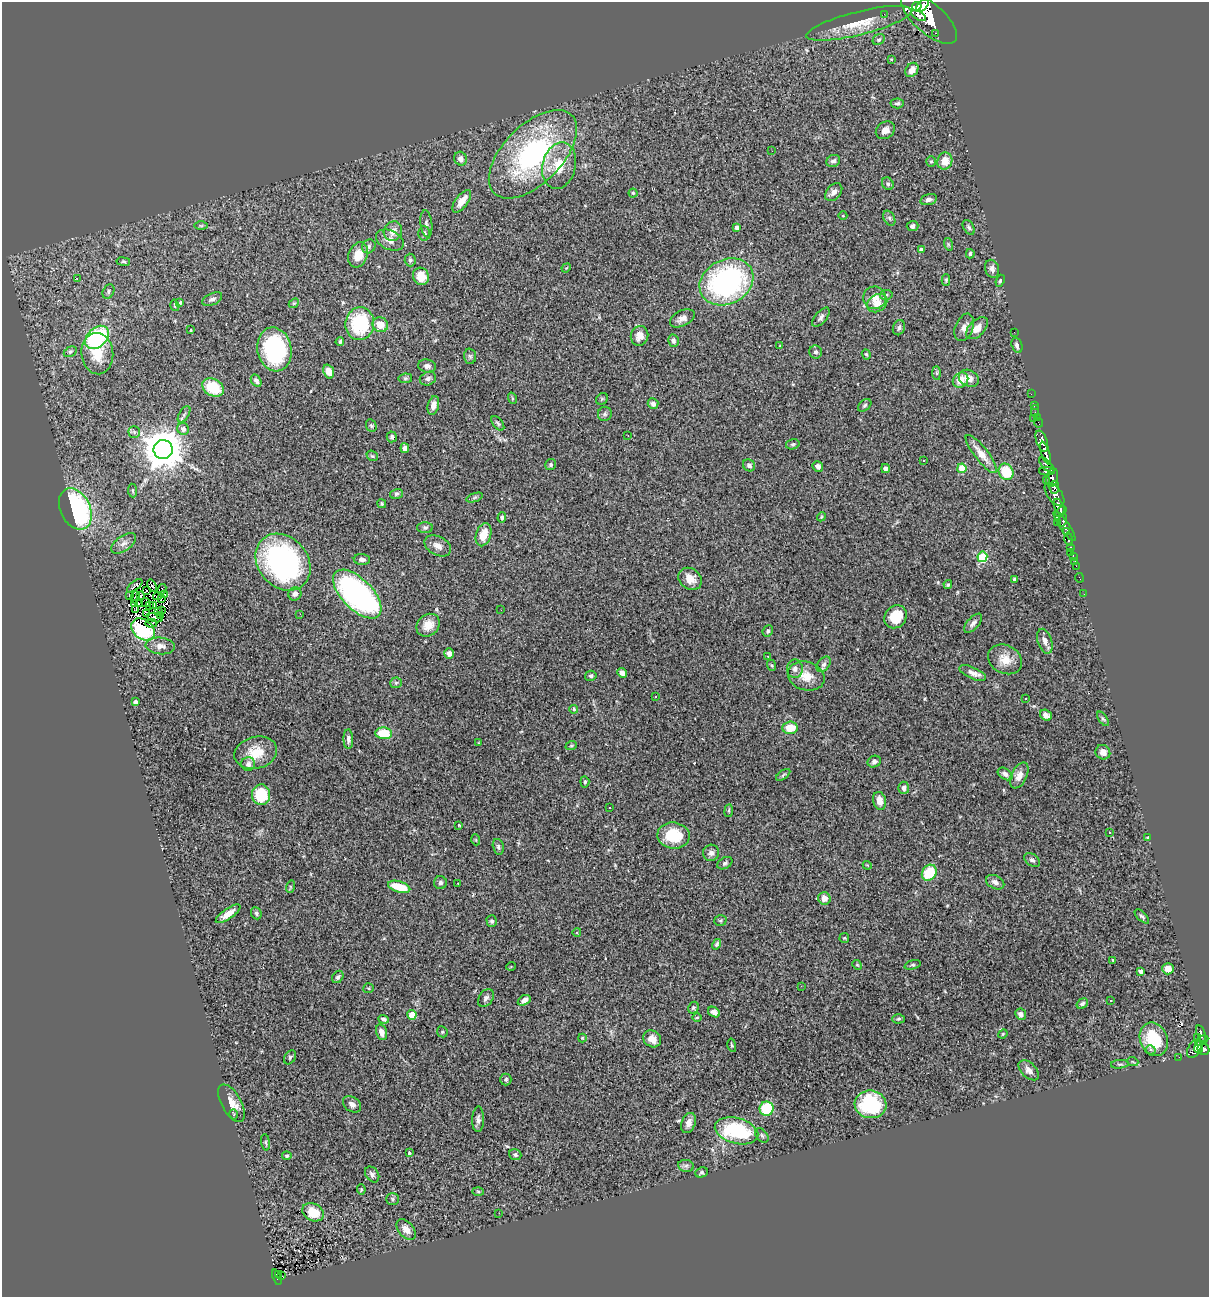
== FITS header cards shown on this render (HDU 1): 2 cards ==
NAXIS1  =                 1207
NAXIS2  =                 1295

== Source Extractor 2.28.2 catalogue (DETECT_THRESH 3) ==
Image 1207 x 1295 px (HDU 1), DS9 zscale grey, 1 PNG px = 1 image px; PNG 1211 x 1299 px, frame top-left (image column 1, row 1295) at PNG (2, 2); each listed source drawn as its Kron ellipse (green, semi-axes under 4 px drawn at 4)
Background 0.849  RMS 0.069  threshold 0.207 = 3 sigma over >= 5 px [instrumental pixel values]
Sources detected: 316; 2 with non-positive FLUX_AUTO (blend fragments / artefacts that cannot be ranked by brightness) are neither listed nor drawn; the other 314 listed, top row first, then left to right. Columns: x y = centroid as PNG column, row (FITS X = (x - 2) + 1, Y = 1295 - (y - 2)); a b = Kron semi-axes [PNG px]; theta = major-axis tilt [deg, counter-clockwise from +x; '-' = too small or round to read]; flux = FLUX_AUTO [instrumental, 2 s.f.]
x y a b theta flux
917 6 5 3 - 590
922 6 8 4 46 1300
884 14 3 2 - 8.8
919 15 8 4 -31 490
929 18 35 15 -41 5800
859 23 54 12 14 130
936 33 3 3 - 89
879 40 6 5 - 7.6
891 59 4 3 - 3.8
912 70 8 6 54 32
897 103 7 5 4 11
885 130 10 8 35 27
772 151 2 2 - 5.1
533 154 55 29 45 850
461 159 7 6 - 19
833 161 7 6 - 16
931 161 5 5 - 6.8
945 161 8 7 - 68
559 166 23 16 76 130
888 184 6 5 - 9.6
834 192 10 7 50 24
633 193 4 4 - 5.8
929 200 8 5 16 15
462 201 13 6 53 42
843 216 4 3 - 3.3
889 218 8 5 -61 11
426 224 14 6 -83 17
201 226 7 4 0 6.4
913 226 6 5 - 15
969 227 8 5 -58 10
737 228 4 4 - 22
393 231 10 9 - 39
424 233 7 6 - 12
390 240 14 9 -25 35
948 244 6 4 -72 6.6
369 246 7 6 - 12
921 250 4 4 - 20
970 254 5 4 - 10
358 255 13 9 71 62
410 260 6 5 - 9.4
123 262 7 4 -8 8.1
566 268 5 4 - 4
992 269 9 7 -75 19
421 276 9 8 - 59
77 279 3 2 - 6.2
946 280 5 4 - 6
1000 281 6 4 69 8.2
726 282 28 22 27 1000
108 292 7 5 63 11
886 295 6 5 - 8.5
875 298 11 11 - 37
212 299 10 5 25 16
180 303 4 4 - 8.4
294 303 5 4 - 5.3
877 303 11 8 32 43
175 305 6 4 -72 5.8
821 317 11 6 50 16
682 318 13 7 27 30
360 324 16 14 83 300
380 325 8 7 - 55
964 327 14 9 67 29
899 328 8 6 71 12
977 328 13 8 45 44
191 330 3 2 - 3.2
1014 332 2 2 - 3.2
640 336 10 8 76 41
97 337 13 9 45 490
673 341 6 5 - 13
340 342 4 3 - 8.9
1017 345 8 5 -71 14
780 346 4 3 - 3.7
274 349 22 17 -79 480
70 352 7 4 29 8.5
816 352 6 6 - 11
97 354 21 16 -85 110
866 354 5 4 - 6.6
470 356 7 6 - 11
427 366 9 6 -9 17
329 372 7 5 -69 44
937 373 7 4 -89 7.2
405 378 7 5 7 7.9
969 378 10 8 -26 37
428 379 8 6 24 15
960 380 8 7 - 65
256 381 6 4 -57 16
213 387 11 8 -31 160
1031 394 2 2 - 12
512 398 6 3 -72 5.7
602 399 6 5 - 6.8
653 404 5 5 - 19
433 405 9 5 77 34
865 405 7 5 39 9
1034 405 4 2 - 9.8
1035 411 5 2 - 16
184 414 9 5 57 11
605 414 7 7 - 11
1034 418 2 2 - 10
1037 418 3 2 - 8
498 423 8 4 -52 9.4
1038 423 4 2 - 9.8
371 426 6 5 - 7
183 429 6 6 - 21
134 432 5 5 - 8.1
628 436 3 2 - 3
392 437 5 5 - 8.1
1042 441 11 5 -70 1100
793 444 7 5 14 8.2
405 448 5 4 - 25
163 450 9 9 - 15000
1046 453 12 4 -72 920
981 454 23 7 -52 57
372 456 6 5 - 6.9
923 461 3 3 - 16
551 465 5 5 - 8
749 465 6 5 - 16
1047 465 10 4 -47 320
818 466 5 5 - 19
885 468 4 4 - 17
962 468 4 4 - 130
1047 471 8 3 1 280
1006 472 8 7 - 130
1052 478 9 6 75 450
1046 480 3 2 - 7
1054 487 6 4 84 320
132 491 7 4 -84 7.1
396 494 6 5 - 8.8
1054 494 13 7 -52 630
475 497 8 3 19 7.5
382 504 5 4 - 6.8
1059 506 8 4 -63 1100
75 509 22 15 -64 690
1061 511 6 4 42 470
502 517 5 4 - 10
821 517 4 3 - 4.3
1063 520 6 3 75 310
1058 523 3 2 - 7.7
1064 526 17 5 -55 490
425 528 8 5 0 9.6
1067 532 3 3 - 160
484 535 12 7 73 73
1069 539 6 3 -78 210
124 543 14 7 35 28
438 546 14 9 -28 33
1071 547 3 3 - 93
1070 552 2 2 - 8.5
1073 556 4 2 - 45
982 557 5 5 - 290
362 559 8 5 -4 15
1075 561 2 2 - 6.1
283 562 31 25 -50 1000
1076 566 3 2 - 7.8
1079 578 5 2 - 12
690 579 12 10 -36 51
1015 580 3 3 - 11
948 584 4 4 - 8.1
135 586 9 3 38 2.7
152 586 7 3 -60 1.9
162 589 5 2 - 4.6
147 591 2 2 - 1.9
295 594 7 6 - 22
357 594 31 15 -45 1300
1084 594 2 2 - 4.2
129 595 3 2 - 4
140 595 4 2 - 4.5
165 595 2 2 - 1.3
157 596 4 2 - 0.4
135 597 6 2 72 1.3
161 598 3 2 - 4.5
134 603 3 3 - 5.2
140 603 2 2 - 4.7
146 603 4 2 - 4.9
150 605 2 2 - 3.7
154 605 3 2 - 3.5
136 609 3 3 - 5.2
501 610 2 2 - 2.8
158 611 4 2 - 3.7
162 611 3 2 - 3.8
146 613 4 3 - 4.2
300 614 3 2 - 4.9
160 615 4 2 - 2.2
896 617 12 10 47 110
155 618 8 3 -14 5.2
151 623 6 2 8 7.7
973 623 12 6 47 19
428 625 12 10 42 55
143 629 13 9 -40 290
768 631 6 5 - 9
1045 641 13 7 -72 28
160 646 14 8 -4 31
449 654 5 5 - 20
768 656 3 2 - 3.9
1005 659 18 14 -29 69
824 664 9 6 50 13
771 665 6 4 -70 5.9
795 669 9 8 - 22
622 673 5 4 - 21
973 673 14 5 -24 28
591 676 6 5 - 11
806 676 19 14 -16 73
396 683 6 5 - 7.9
656 696 2 2 - 3.7
1025 698 3 3 - 19
135 702 4 4 - 17
574 709 4 4 - 6.5
1046 715 6 5 - 19
1103 719 8 4 -54 8.5
790 728 7 6 - 87
384 733 8 6 -6 130
348 739 10 5 -89 15
479 743 4 3 - 4.1
571 746 6 3 19 5.2
1103 752 7 7 - 26
256 753 21 16 14 110
874 762 7 5 27 14
248 764 7 7 - 17
1005 774 8 5 -33 16
783 775 8 4 36 7
1019 776 14 7 64 40
585 782 5 4 - 7.1
904 788 6 5 - 16
261 795 10 9 - 180
880 801 9 6 -75 42
609 808 3 3 - 35
729 811 6 3 82 6.4
459 825 3 2 - 4.4
1109 832 2 2 - 3.2
673 836 16 13 -7 160
1148 837 4 4 - 4.5
476 840 5 3 - 4.5
498 847 8 5 -76 11
711 853 8 8 - 21
1032 860 9 5 -37 13
725 863 8 5 30 12
867 865 4 3 - 3.6
929 873 8 7 - 150
995 882 10 6 -26 20
440 883 6 6 - 13
458 883 2 2 - 3.4
290 887 6 4 73 5.9
399 887 11 5 -16 120
824 898 6 6 - 40
256 913 6 5 - 9.2
228 914 14 5 34 39
1142 916 9 4 -45 11
720 920 6 5 - 6.2
492 921 6 5 - 10
577 932 4 3 - 3.8
844 938 5 4 - 4.7
717 944 5 3 - 9
1113 961 3 2 - 4.9
857 965 5 4 - 5.2
913 965 8 4 18 7.8
511 966 5 3 - 3.7
1168 969 6 5 - 45
1141 971 4 3 - 14
338 977 7 5 53 13
801 986 3 2 - 4.9
368 988 5 5 - 5.8
486 998 10 7 53 16
524 1000 7 4 32 24
1111 1000 3 2 - 7.2
1082 1004 6 4 33 8.9
693 1008 6 5 - 8
714 1012 6 5 - 19
1021 1014 6 5 - 18
412 1015 4 4 - 99
697 1017 5 3 - 4.7
383 1019 5 4 - 10
899 1019 6 4 2 7.8
381 1032 8 5 -74 25
442 1032 6 5 - 8.1
1003 1034 5 4 - 4.7
1201 1034 8 3 -73 150
1197 1037 2 2 - 7.4
582 1038 4 4 - 4
652 1039 9 8 - 38
1154 1039 17 13 -67 190
1202 1041 7 4 28 190
732 1045 7 4 -78 7.2
1199 1047 6 4 81 200
1194 1049 10 6 62 460
1203 1049 6 5 - 320
1151 1050 5 4 - 10
290 1057 7 5 56 8.5
1179 1057 2 2 - 7.4
1133 1062 5 3 - 5.3
1120 1064 9 2 4 5.8
1029 1070 12 7 -44 25
506 1079 6 5 - 8.8
231 1103 21 9 -61 52
352 1104 10 7 -34 23
871 1104 16 14 -8 310
767 1109 7 7 - 220
233 1114 5 3 - 5.1
478 1119 13 6 88 18
688 1123 10 7 69 31
737 1131 22 12 -15 420
762 1136 8 5 -50 11
266 1142 8 4 -82 6.9
409 1153 4 3 - 15
515 1155 6 5 - 11
287 1156 5 4 - 6
686 1166 8 6 -10 13
701 1172 6 5 - 7.5
372 1174 9 6 -55 16
361 1189 5 4 - 4.7
478 1191 5 3 - 6
392 1199 6 6 - 8.6
313 1212 11 8 -27 89
499 1213 3 2 - 6.9
406 1229 12 7 -49 35
279 1274 4 2 - 16
282 1276 3 2 - 15
277 1277 8 3 -69 94
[2 non-positive-flux detections neither listed nor drawn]